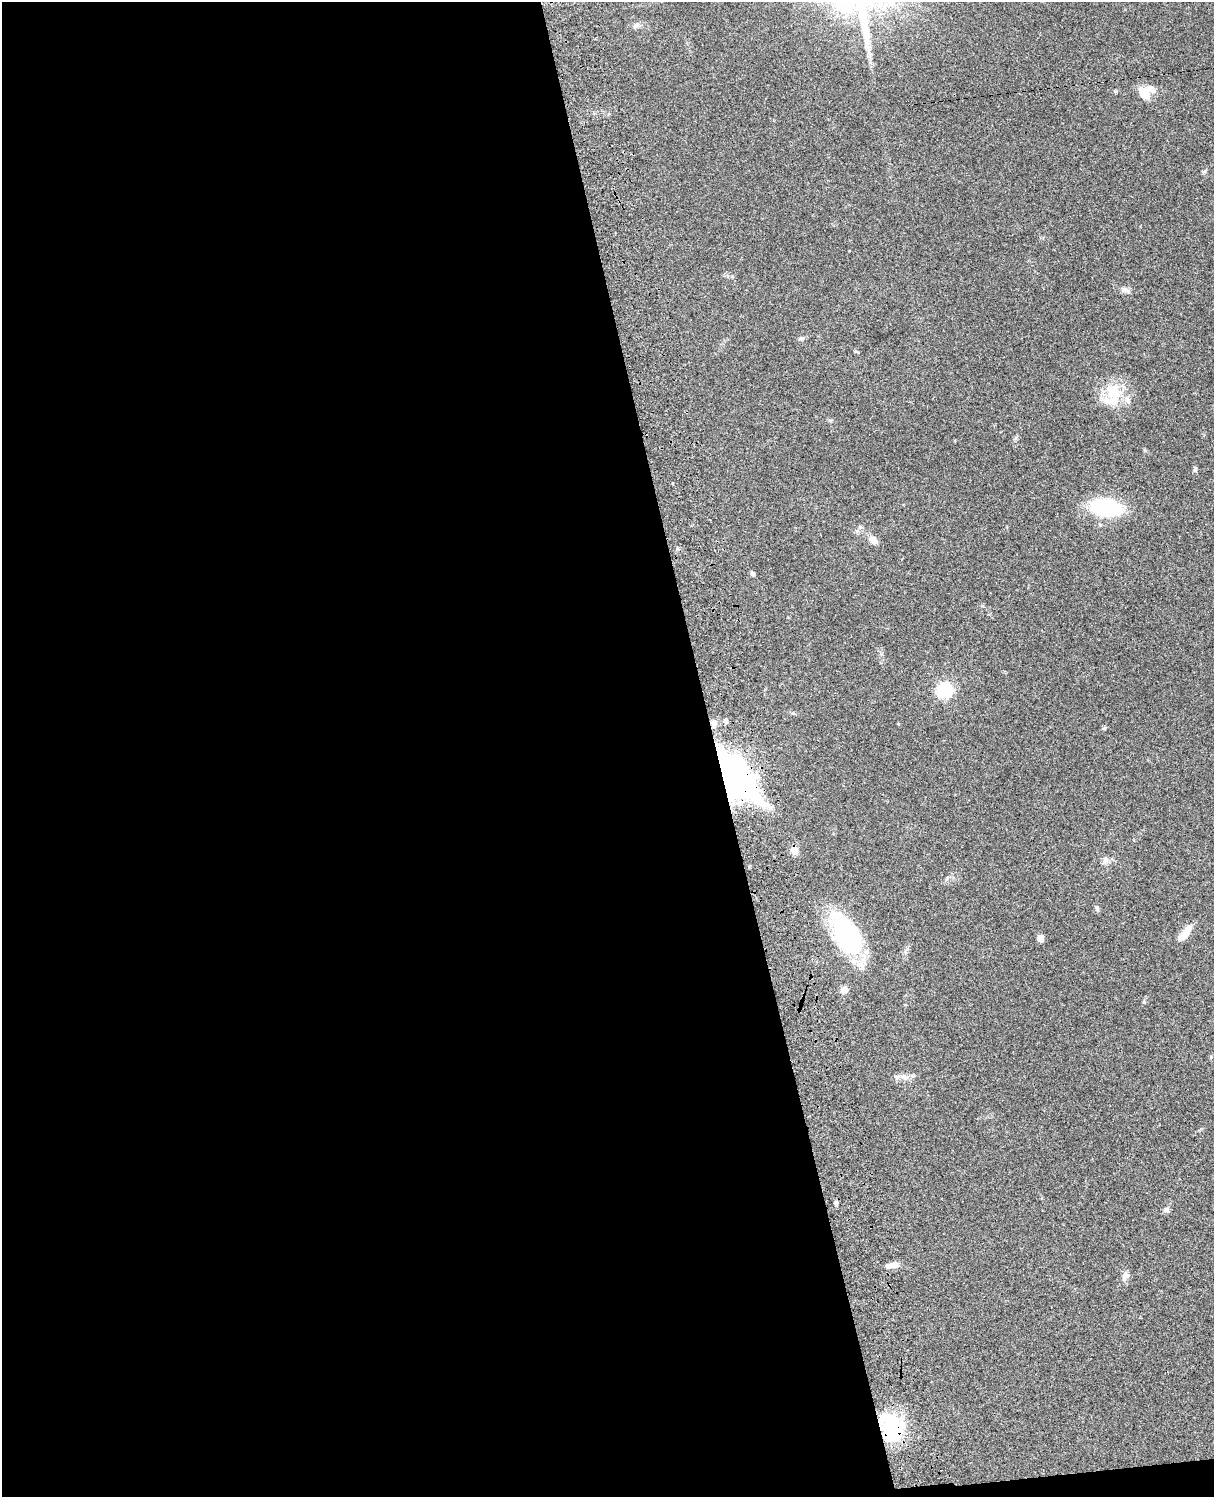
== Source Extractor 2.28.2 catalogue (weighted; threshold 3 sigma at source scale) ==
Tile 9 of 4 x 3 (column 1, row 3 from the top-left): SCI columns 122-1333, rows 278-1772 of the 5085 x 4926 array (HDU 1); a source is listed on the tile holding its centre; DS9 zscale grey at full resolution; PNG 1216 x 1499 px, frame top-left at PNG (2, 2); no overlay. Shown black and unused: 59% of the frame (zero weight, under 3 of 4 exposures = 6% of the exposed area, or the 3 px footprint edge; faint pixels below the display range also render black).
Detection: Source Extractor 2.28.2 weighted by HDU 2 'WHT'; one run over the whole footprint, this tile lists its part. Background 0.0787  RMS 0.006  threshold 0.0268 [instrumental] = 3 sigma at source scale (4.5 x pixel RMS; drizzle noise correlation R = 1.50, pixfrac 1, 0.05/0.05 arcsec/px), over >= 5 px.
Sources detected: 35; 3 inside a brighter object's white glare — not listed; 1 inside a brighter listed object's ellipse — not listed separately; the other 31 listed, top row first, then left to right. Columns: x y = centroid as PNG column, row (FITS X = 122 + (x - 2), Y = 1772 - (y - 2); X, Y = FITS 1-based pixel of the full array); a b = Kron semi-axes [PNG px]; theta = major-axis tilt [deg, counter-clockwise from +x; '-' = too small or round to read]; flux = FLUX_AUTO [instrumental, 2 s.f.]
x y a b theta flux
636 25 10 7 40 2
1144 93 14 8 -49 8.9
1204 171 8 3 45 0.78
1124 290 10 6 9 2.1
801 338 9 4 0 1.1
1114 393 29 20 -89 19
1195 469 8 5 89 1.2
1106 508 23 12 -7 66
1100 525 5 4 - 0.77
860 527 6 6 - 1.2
873 540 12 8 -39 4.1
677 549 6 5 - 1
752 574 6 5 - 1.1
945 690 15 14 - 24
725 721 5 5 - 2.1
714 724 11 7 84 2.8
729 771 65 27 -48 210
794 850 10 8 88 3.7
1105 859 9 8 - 2.2
947 878 6 4 72 0.8
1097 908 10 5 -89 1.2
1185 933 21 8 48 7.8
850 935 57 26 -49 60
1040 938 7 6 - 3.3
844 990 10 8 39 3.2
905 1077 12 8 -17 3.5
836 1203 6 4 -57 1
1166 1210 8 6 11 1.8
894 1265 10 6 8 5.7
1125 1276 14 8 66 2.9
890 1428 34 22 -76 48
Overlapping masked pixels (flux is a lower limit): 3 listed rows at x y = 714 724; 729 771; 890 1428
Unlisted compact peaks at least as high as the median listed source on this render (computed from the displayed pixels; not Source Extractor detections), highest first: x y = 1144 1002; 1104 728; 1115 91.